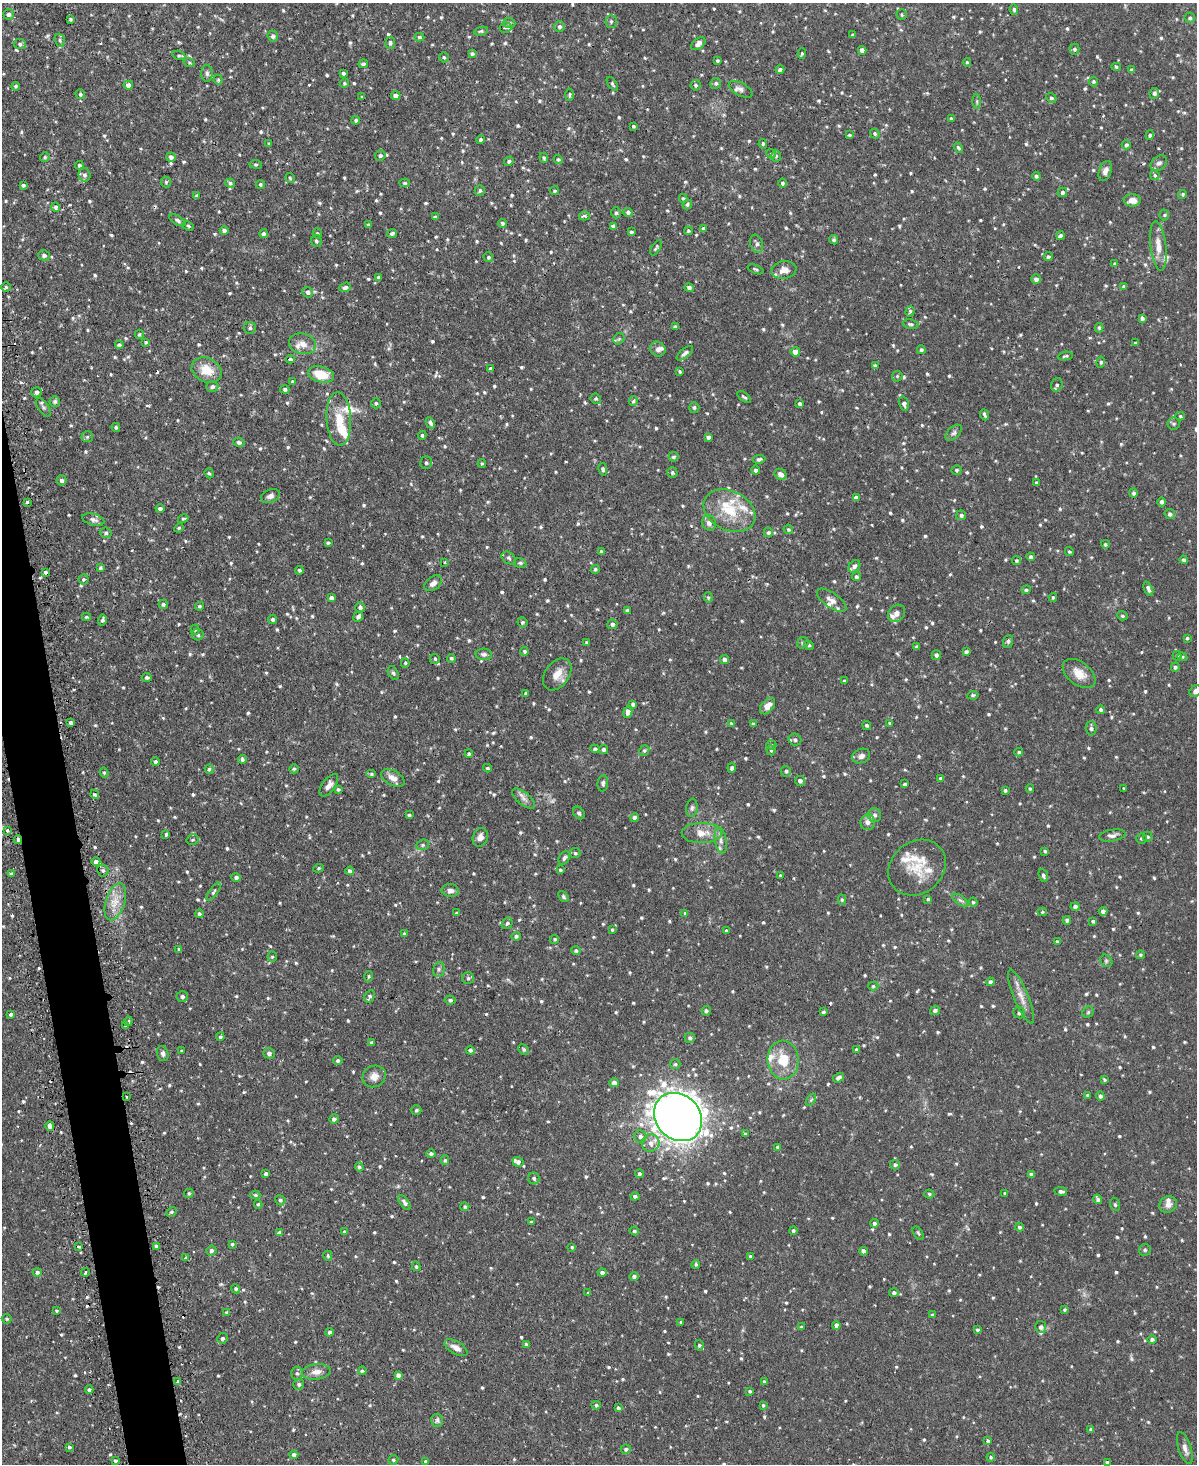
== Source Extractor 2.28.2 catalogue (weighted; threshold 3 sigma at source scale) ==
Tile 7 of 4 x 3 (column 3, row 2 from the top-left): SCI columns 2420-3614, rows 1618-3079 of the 4838 x 4810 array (HDU 1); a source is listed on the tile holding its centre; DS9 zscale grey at full resolution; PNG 1199 x 1466 px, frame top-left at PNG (2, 3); each listed source drawn as its Kron ellipse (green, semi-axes under 4 px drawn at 4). Shown black and unused: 3% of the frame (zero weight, under 2 of 3 exposures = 4% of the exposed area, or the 3 px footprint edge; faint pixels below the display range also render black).
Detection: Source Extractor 2.28.2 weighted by HDU 2 'WHT'; one run over the whole footprint, this tile lists its part. Background 0.0943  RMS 0.0055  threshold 0.0249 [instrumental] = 3 sigma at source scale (4.5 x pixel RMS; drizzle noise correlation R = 1.50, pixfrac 1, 0.05/0.05 arcsec/px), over >= 5 px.
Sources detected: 1028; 2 too faint to see at this stretch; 10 cosmic-ray / hot-pixel residue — neither listed nor drawn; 24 inside a brighter listed object's ellipse — not listed separately; of the other 992, all 500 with FLUX_AUTO >= 0.741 (the completeness limit of this list) listed and drawn (492 fainter detections not listed), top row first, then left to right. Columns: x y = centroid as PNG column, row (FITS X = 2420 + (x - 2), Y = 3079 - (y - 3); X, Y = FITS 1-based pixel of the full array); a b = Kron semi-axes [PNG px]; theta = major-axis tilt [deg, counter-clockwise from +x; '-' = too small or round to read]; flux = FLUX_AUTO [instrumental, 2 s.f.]
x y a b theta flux
1014 9 5 4 - 0.93
9 14 5 5 - 1.6
902 14 5 5 - 0.81
1190 18 5 5 - 1.2
71 19 3 3 - 0.83
611 21 6 5 - 1.3
509 23 6 5 - 0.96
559 27 5 5 - 1.3
506 28 6 5 - 1.2
481 31 7 4 14 0.86
853 35 4 3 - 1.3
273 36 5 5 - 1.6
420 37 5 4 - 0.79
60 40 7 5 -70 1.4
390 43 6 5 - 1.2
20 44 6 5 - 1.1
698 44 8 5 37 2.7
1074 49 5 5 - 1.3
862 50 4 4 - 2.8
802 53 5 4 - 0.8
472 54 4 3 - 1.2
179 55 7 4 -20 0.92
444 57 5 5 - 0.93
717 61 4 4 - 0.79
189 62 6 4 -18 0.78
967 62 4 4 - 0.77
363 64 5 4 - 1.2
1116 67 5 4 - 0.86
780 70 4 3 - 1.2
1131 70 4 3 - 1.3
207 73 8 5 -88 1.5
343 73 3 3 - 0.93
218 80 5 4 - 0.74
1093 81 5 5 - 0.88
344 83 5 4 - 0.77
716 83 5 5 - 1.3
612 84 8 4 -56 0.94
128 85 5 4 - 2.9
696 85 5 5 - 1.2
16 86 4 4 - 0.94
741 89 13 6 -28 2.3
1154 93 5 5 - 1.4
80 94 5 4 - 0.95
569 95 6 4 88 0.83
396 96 5 4 - 2.7
362 97 3 3 - 0.75
1051 98 5 4 - 0.91
977 101 7 4 -90 0.82
951 119 4 3 - 0.82
356 120 4 4 - 1.1
633 126 4 3 - 0.75
875 134 5 4 - 0.98
849 135 3 3 - 0.8
1150 135 5 4 - 1.1
481 140 4 4 - 1.2
269 144 3 3 - 0.84
763 144 5 4 - 0.81
1126 145 4 4 - 1.2
958 148 5 4 - 1
771 154 5 4 - 0.8
380 155 5 5 - 1.2
776 156 6 4 -89 1
45 157 5 4 - 0.79
171 157 4 4 - 1.8
544 158 5 3 - 0.81
558 159 4 4 - 0.94
509 161 5 4 - 1
1159 163 9 6 38 1.8
256 164 6 3 -8 0.84
79 165 4 4 - 0.95
1105 171 10 6 70 2.5
84 175 7 6 - 1.7
1155 175 5 4 - 1
1036 176 4 3 - 1.1
290 178 5 5 - 0.76
166 182 5 5 - 0.78
230 183 5 4 - 1.2
405 183 5 4 - 0.84
783 183 4 4 - 1
260 184 4 4 - 0.79
23 185 4 3 - 1.3
480 190 5 5 - 1.1
554 191 4 4 - 0.88
1062 192 5 4 - 1.5
1183 194 4 4 - 0.87
197 196 4 3 - 1.1
683 198 4 3 - 0.78
1132 200 8 6 -2 4.6
687 204 5 4 - 1.1
56 207 5 4 - 1.2
628 212 4 4 - 1.4
616 213 5 5 - 0.94
1164 215 5 5 - 0.91
584 216 5 4 - 1.3
435 217 4 3 - 1.2
178 220 9 4 -30 1.4
502 223 4 4 - 1.1
368 225 4 3 - 0.77
188 226 6 4 -23 0.75
613 226 4 4 - 1.9
703 229 4 4 - 1.2
224 230 4 4 - 1.5
688 231 4 4 - 0.78
631 232 4 3 - 0.93
317 233 5 4 - 0.78
263 234 4 4 - 1.5
392 234 5 4 - 1.2
1060 235 4 4 - 1.2
834 240 5 4 - 1.1
316 241 6 5 - 1.1
757 244 9 6 -73 1.9
1158 246 25 8 -83 6.4
656 248 9 4 58 1.1
44 255 6 5 - 1.5
488 257 5 4 - 0.9
1048 257 4 4 - 1.1
1115 264 4 4 - 1.1
756 269 8 4 -21 1
784 270 12 8 9 4.9
378 277 3 3 - 1
1036 279 5 4 - 1.9
1124 286 3 3 - 0.85
6 287 5 5 - 0.74
345 287 6 4 22 1.6
689 288 5 4 - 1.3
308 292 5 5 - 1.6
910 311 5 4 - 0.88
1142 318 4 3 - 1.5
911 324 8 4 -12 1.2
675 327 3 3 - 0.9
250 328 6 6 - 1.1
1099 328 4 3 - 0.9
139 334 5 4 - 1
619 339 6 5 - 0.94
146 342 3 3 - 0.75
1136 343 4 3 - 0.83
302 344 13 10 -13 5.2
119 345 4 4 - 1.3
658 349 8 7 - 2
921 350 4 4 - 1.4
795 352 5 4 - 3.6
685 353 10 4 39 1.5
1065 356 7 4 9 0.87
290 359 4 4 - 1.7
1101 362 5 4 - 0.95
875 366 4 3 - 0.87
490 369 4 3 - 1.2
207 370 15 12 -25 9.7
679 372 4 3 - 1
321 374 13 8 -14 12
897 376 6 5 - 0.78
293 382 4 3 - 0.96
1057 385 7 5 74 1.4
212 386 6 5 - 1.6
285 389 5 4 - 1.3
36 392 5 5 - 1.9
744 397 8 3 -37 0.93
596 399 5 5 - 0.91
55 401 5 5 - 1.3
633 401 5 4 - 0.94
376 403 5 4 - 0.93
800 404 4 3 - 1.3
904 404 7 4 -75 1.8
43 407 10 5 -57 1.4
694 407 5 5 - 1.1
984 415 6 3 -67 1.1
1180 416 4 4 - 0.74
339 419 27 12 -87 12
430 423 6 4 -61 1.5
1174 424 6 6 - 1.1
116 427 4 4 - 0.99
954 433 10 6 45 1.6
422 435 4 3 - 0.94
87 437 6 5 - 0.95
708 437 4 4 - 1.5
239 442 5 4 - 1.3
673 457 5 4 - 1
759 459 6 4 8 1.2
426 463 6 6 - 1.3
482 464 4 4 - 0.75
603 469 6 4 -80 1.3
756 470 4 4 - 1.6
957 470 5 5 - 0.96
672 472 5 5 - 1
209 473 5 4 - 0.92
781 474 6 5 - 2.9
62 480 5 5 - 1.7
1036 483 4 3 - 1.6
1133 493 4 4 - 1.2
270 496 10 6 24 2.1
856 498 4 4 - 2.5
27 502 3 3 - 1.4
1162 502 4 4 - 1.4
160 509 4 4 - 1.4
729 511 27 19 -27 19
1170 514 5 5 - 1.6
961 515 5 4 - 1.3
183 519 5 3 - 0.78
93 520 11 5 -15 2.2
709 523 8 7 - 2.4
179 528 5 4 - 0.75
788 529 5 4 - 0.9
768 532 5 4 - 1.1
106 533 5 5 - 1.2
328 543 4 3 - 0.88
1105 544 4 4 - 1
601 551 3 3 - 0.74
1069 551 5 4 - 0.77
1031 557 4 4 - 1.4
509 558 8 5 -34 1.1
1016 560 4 4 - 0.87
1184 560 4 4 - 1.2
445 562 3 2 - 0.84
520 563 6 4 -20 0.92
854 566 7 5 49 1.6
100 568 4 3 - 0.84
595 569 4 4 - 0.98
299 570 4 3 - 0.96
45 572 4 3 - 3.3
856 577 5 4 - 1.3
83 579 5 5 - 0.93
433 583 10 6 36 2.5
1148 589 7 4 -67 1.8
1026 590 4 4 - 1.1
708 597 5 4 - 0.77
1053 597 4 3 - 0.79
331 598 4 4 - 1.3
831 600 17 7 -34 4.2
163 604 5 4 - 1.1
199 606 4 4 - 0.86
360 607 5 5 - 1.7
627 610 4 4 - 1
897 613 9 7 44 2.9
1122 616 5 4 - 0.85
86 617 4 3 - 0.74
358 617 5 4 - 1.6
273 619 4 4 - 1.4
102 620 5 3 - 1.2
522 622 5 5 - 1.1
612 624 5 5 - 1.7
195 630 5 4 - 0.82
198 635 6 5 - 1.2
1187 638 4 4 - 0.77
1008 641 6 5 - 0.95
587 642 3 3 - 0.74
803 643 6 5 - 0.94
809 645 5 4 - 0.74
916 647 3 3 - 0.96
524 651 4 4 - 1
966 652 4 4 - 1.2
484 654 8 5 -3 1.5
936 655 5 4 - 1.4
1177 656 5 4 - 0.77
1182 657 5 4 - 0.78
451 658 4 4 - 1
435 659 5 5 - 1.3
724 660 4 4 - 2.1
405 663 5 4 - 0.75
1175 667 4 4 - 1.1
393 673 7 4 -60 1
557 674 18 12 55 6.4
1079 674 19 11 -39 7.1
147 677 5 4 - 1.3
844 681 3 3 - 0.87
1195 691 6 5 - 2
526 693 3 3 - 0.95
973 695 6 4 8 0.77
633 704 4 4 - 1.5
767 706 9 6 50 4.1
1101 710 4 4 - 1.1
628 712 6 4 81 2.9
71 723 4 3 - 2.3
731 723 4 4 - 0.75
890 723 3 3 - 1
753 724 4 3 - 0.97
867 725 4 4 - 1
1091 728 7 5 -89 1.5
795 740 6 6 - 1.5
771 745 5 4 - 0.91
595 749 4 4 - 1.1
604 749 4 4 - 1.8
644 750 5 5 - 0.89
771 750 5 4 - 0.78
1019 752 4 3 - 0.82
469 754 4 4 - 1.1
861 756 9 7 23 2.4
242 759 4 3 - 1.2
155 762 4 4 - 1.3
487 768 4 3 - 0.75
732 768 4 4 - 1.4
209 769 5 4 - 0.92
294 769 4 4 - 0.78
786 771 5 5 - 1.1
104 773 5 4 - 0.83
371 774 5 4 - 0.8
393 778 13 7 -28 3.8
941 778 4 3 - 1.1
800 781 5 5 - 1.5
603 783 8 5 85 1.3
905 784 4 3 - 1.1
329 785 13 6 54 3.2
1123 788 3 3 - 1
338 789 3 3 - 0.83
1030 789 4 3 - 0.77
1005 790 4 3 - 1
95 795 5 4 - 0.91
524 798 14 6 -38 2.6
692 808 9 5 82 1.4
579 813 7 5 -52 1.4
409 815 3 3 - 0.83
875 815 7 6 - 1.9
635 817 4 4 - 2.1
868 822 8 7 - 3
7 830 4 3 - 0.86
702 833 20 10 0 7.3
166 834 3 3 - 0.84
1112 835 13 5 9 2.2
480 837 9 7 72 3.1
1148 837 5 5 - 0.8
1141 838 5 5 - 0.94
18 840 4 3 - 1.6
193 840 6 5 - 1
721 841 13 6 -80 2.6
423 845 6 5 - 1.1
1045 851 4 3 - 0.78
575 853 5 5 - 0.86
564 858 7 5 59 1.6
96 862 4 4 - 1.8
318 868 5 4 - 0.74
917 868 31 26 39 17
103 870 6 5 - 1.4
560 870 4 4 - 0.81
350 871 4 4 - 1.6
11 874 4 3 - 1
1043 875 7 4 -69 1.3
781 876 4 3 - 0.87
236 877 5 4 - 1.2
450 891 8 6 -4 2.5
214 892 11 4 57 1.1
563 897 6 4 -53 0.99
928 899 4 3 - 0.87
842 900 5 4 - 0.88
960 900 9 4 -35 1.4
115 902 19 9 72 7.4
973 902 4 4 - 0.75
1075 906 4 4 - 1.7
1103 911 4 4 - 2.1
1042 912 4 4 - 0.76
457 913 3 3 - 1
685 913 4 4 - 0.78
199 914 4 4 - 1.2
1067 920 4 4 - 1.4
1093 921 4 4 - 0.9
507 923 6 5 - 1
612 930 4 3 - 0.77
726 931 4 3 - 0.88
404 934 4 3 - 1.1
516 936 4 4 - 1.2
555 939 4 4 - 0.92
1057 942 4 3 - 0.79
179 949 3 3 - 0.85
576 951 4 4 - 1.2
1140 955 4 4 - 0.84
272 957 5 4 - 0.82
1106 961 7 5 -46 0.99
439 969 7 5 76 1.4
369 976 5 4 - 0.87
468 978 6 6 - 1.2
990 982 4 4 - 1.9
873 986 5 4 - 0.88
182 996 6 5 - 2
369 996 6 5 - 1.5
1021 997 29 7 -67 5.7
450 1000 5 4 - 1.3
935 1010 5 4 - 1.5
706 1011 5 4 - 1
823 1012 4 3 - 1
1088 1012 6 5 - 0.85
1019 1013 6 5 - 1.6
11 1014 4 4 - 1.3
128 1021 5 4 - 0.88
125 1026 4 4 - 0.89
220 1037 4 3 - 1.1
690 1038 5 5 - 1.4
371 1042 4 4 - 0.8
470 1050 4 4 - 1.3
524 1050 6 4 -44 1.1
856 1050 4 4 - 0.97
182 1051 4 3 - 0.86
269 1053 6 5 - 1.4
163 1054 8 5 -74 1.6
783 1060 19 15 -85 14
338 1061 5 4 - 1.2
675 1064 5 5 - 0.81
374 1076 12 10 30 4.1
838 1078 6 4 35 1.9
1104 1080 4 3 - 0.75
614 1083 4 4 - 2.9
1088 1095 4 3 - 0.93
1100 1096 4 4 - 1.5
127 1097 3 3 - 4.2
811 1100 7 4 55 0.81
416 1110 5 5 - 1.1
678 1117 26 22 -46 950
334 1119 5 4 - 1.6
50 1126 5 4 - 2.1
745 1134 3 3 - 0.76
640 1137 6 6 - 2
651 1143 9 8 - 3.9
778 1147 4 4 - 2
431 1154 4 4 - 1.4
445 1160 5 4 - 0.83
518 1162 5 5 - 1.9
895 1165 5 4 - 1.1
359 1167 4 4 - 1
266 1174 4 3 - 1.4
639 1174 4 4 - 1.3
1031 1174 4 4 - 1.4
534 1178 6 5 - 1.2
1061 1191 6 4 -8 1.6
189 1193 5 4 - 0.79
1005 1193 4 4 - 0.74
929 1194 5 4 - 0.86
255 1195 5 4 - 0.94
635 1196 4 4 - 0.92
1098 1199 5 4 - 1.6
280 1200 5 4 - 1.1
405 1203 8 4 -54 1.6
258 1204 4 3 - 0.83
1168 1204 9 8 - 3.1
1115 1205 6 5 - 0.91
465 1207 4 4 - 1.2
171 1212 6 4 27 0.94
531 1222 4 3 - 0.92
874 1223 4 4 - 1.4
1019 1227 4 4 - 1.2
634 1231 5 4 - 0.87
793 1231 4 4 - 1.1
344 1232 4 3 - 1.3
279 1233 4 4 - 1.9
918 1233 7 3 -54 0.76
232 1244 4 3 - 0.79
156 1246 4 3 - 0.96
79 1247 4 3 - 1.4
572 1247 3 3 - 0.79
211 1250 5 5 - 1.5
1145 1250 6 6 - 0.98
864 1251 4 4 - 2.1
328 1256 5 4 - 0.96
750 1256 4 3 - 0.98
185 1258 3 3 - 2.6
696 1264 4 4 - 0.89
416 1266 5 4 - 0.92
37 1272 4 4 - 1.3
85 1272 4 3 - 1.8
602 1272 4 4 - 1.5
634 1276 4 4 - 1.4
236 1289 5 4 - 0.88
894 1292 5 4 - 1.4
588 1293 3 3 - 0.87
1064 1310 4 4 - 0.82
57 1311 3 3 - 0.79
227 1312 4 4 - 0.82
932 1315 4 4 - 0.94
7 1319 5 5 - 0.98
681 1322 4 3 - 1.1
836 1325 4 4 - 1.9
801 1327 4 3 - 0.75
1041 1327 6 5 - 1.8
977 1330 4 3 - 0.97
330 1332 4 4 - 1.8
222 1338 5 5 - 1.2
1152 1339 4 4 - 1.3
526 1344 4 4 - 1.2
699 1345 5 4 - 0.85
456 1348 13 6 -30 3.5
362 1371 4 4 - 0.94
316 1372 14 8 7 3.7
297 1373 6 5 - 1.2
398 1375 4 4 - 2.3
178 1382 4 4 - 1.4
764 1382 4 3 - 1.1
299 1384 5 5 - 1.1
89 1390 4 4 - 1.2
750 1391 3 3 - 0.86
596 1405 4 4 - 0.89
763 1405 4 3 - 0.77
618 1408 3 3 - 0.87
437 1420 6 6 - 1.4
1091 1429 4 4 - 0.99
988 1441 3 3 - 2.2
69 1447 3 3 - 1
1185 1448 17 6 -72 3
626 1449 5 4 - 1.2
294 1455 4 4 - 1.9
991 1457 4 3 - 0.75
393 1460 5 4 - 0.86
115 1461 4 4 - 1
426 1461 4 4 - 1.2
1107 1462 3 3 - 1.1
Overlapping masked pixels (flux is a lower limit): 4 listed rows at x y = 45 572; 18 840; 127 1097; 678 1117
Isophote crosses this tile's border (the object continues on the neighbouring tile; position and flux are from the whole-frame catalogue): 1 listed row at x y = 1195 691